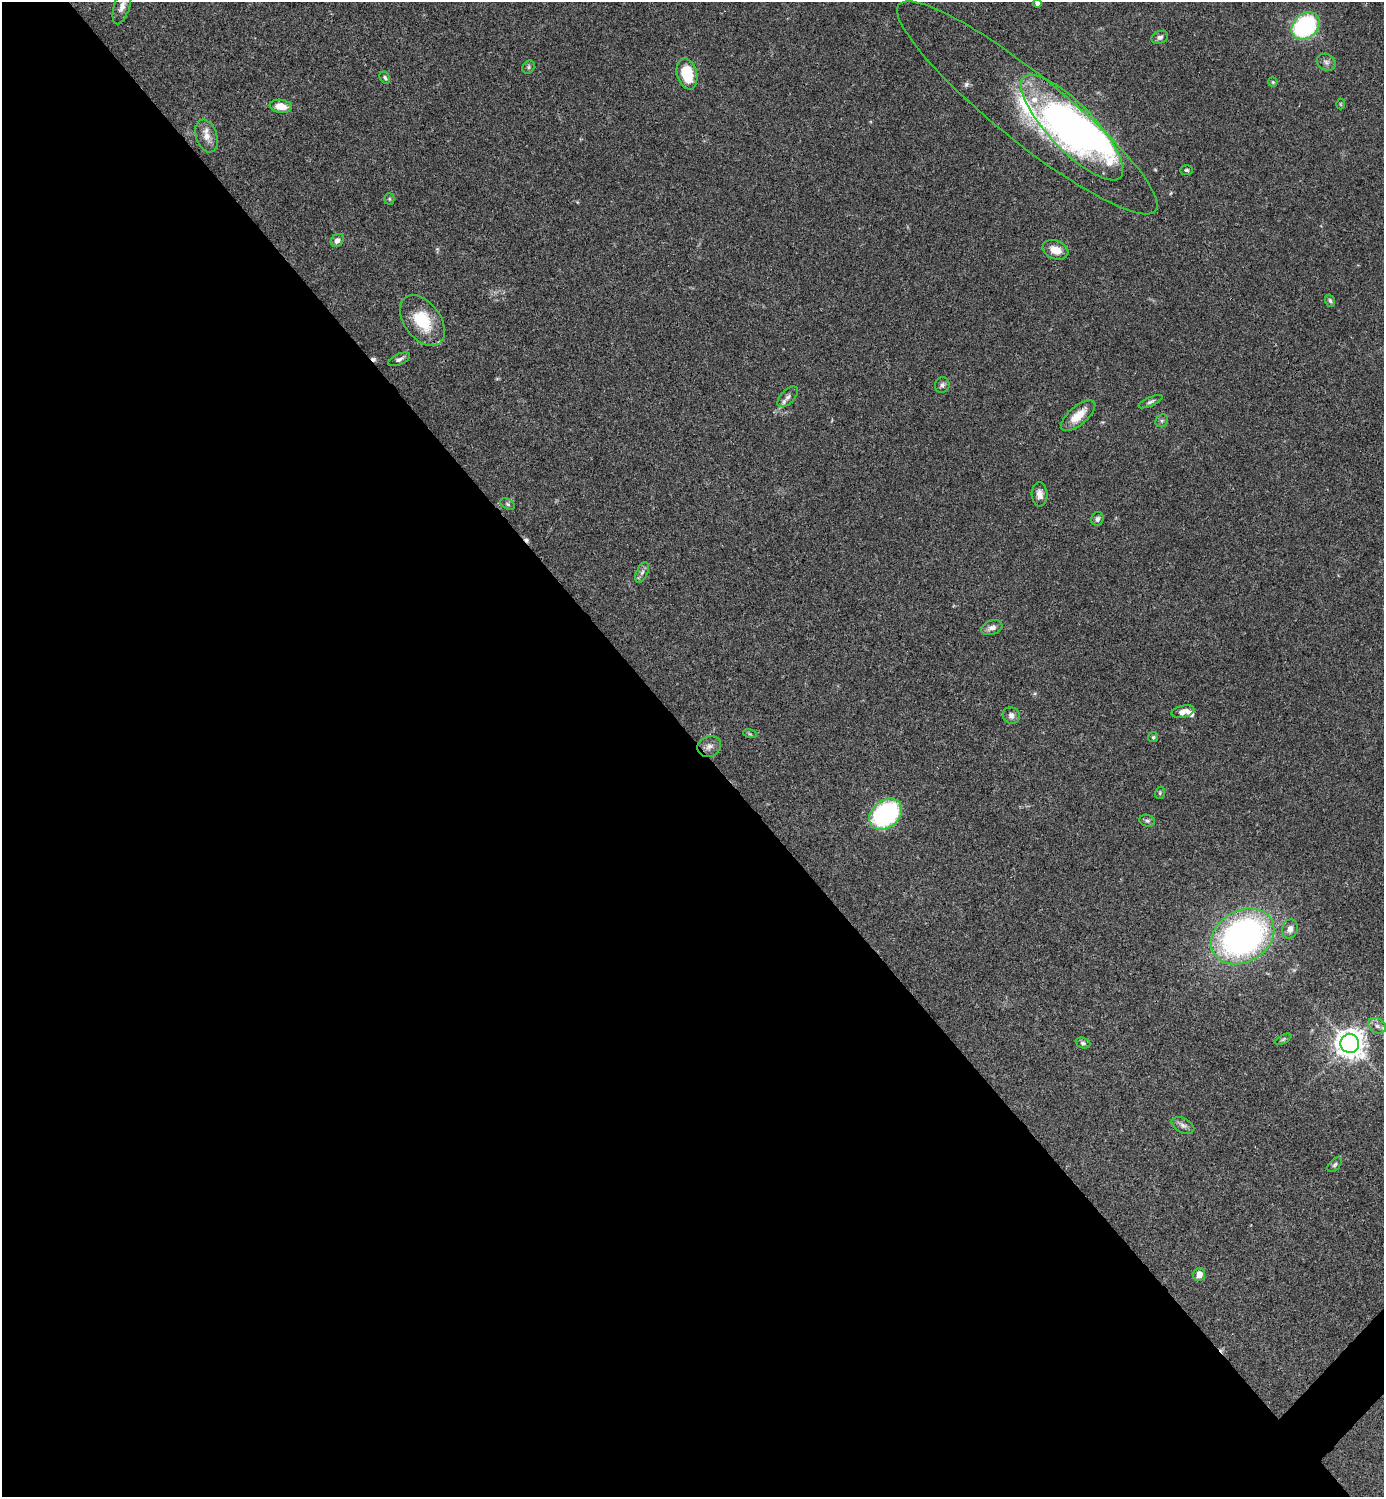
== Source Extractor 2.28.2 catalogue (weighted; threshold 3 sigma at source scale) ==
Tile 9 of 4 x 4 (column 1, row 3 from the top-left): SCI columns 300-1681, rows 1497-2991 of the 5984 x 5985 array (HDU 1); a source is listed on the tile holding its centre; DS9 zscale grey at full resolution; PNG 1386 x 1499 px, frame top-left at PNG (2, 2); each listed source drawn as its Kron ellipse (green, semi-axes under 4 px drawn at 4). Shown black and unused: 51% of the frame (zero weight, under 3 of 4 exposures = <1% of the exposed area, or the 3 px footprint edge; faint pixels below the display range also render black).
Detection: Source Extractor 2.28.2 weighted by HDU 2 'WHT'; one run over the whole footprint, this tile lists its part. Background 0.0386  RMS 0.0026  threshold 0.0118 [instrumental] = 3 sigma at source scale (4.5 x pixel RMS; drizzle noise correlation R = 1.50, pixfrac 1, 0.05/0.05 arcsec/px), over >= 5 px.
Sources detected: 55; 2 inside a brighter object's white glare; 2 cosmic-ray / hot-pixel residue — neither listed nor drawn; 3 inside a brighter listed object's ellipse — not listed separately; the other 48 listed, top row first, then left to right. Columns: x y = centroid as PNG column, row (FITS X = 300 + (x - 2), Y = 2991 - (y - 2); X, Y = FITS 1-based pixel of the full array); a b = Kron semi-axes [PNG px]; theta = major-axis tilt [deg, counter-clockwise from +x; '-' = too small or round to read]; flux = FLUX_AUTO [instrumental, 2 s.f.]
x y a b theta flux
1037 3 4 4 - 1
122 6 19 7 72 1.9
1306 26 15 12 43 35
1160 37 8 6 19 0.91
1326 62 10 8 -28 1.1
529 67 7 5 53 0.53
687 74 16 10 -76 9.1
385 78 6 5 - 0.53
1273 82 5 4 - 0.32
1341 104 5 3 - 0.24
281 106 11 6 -8 3.5
1027 108 165 34 -39 40
1072 128 70 23 -46 65
206 136 17 10 -72 2.4
1187 170 6 5 - 0.47
389 199 5 5 - 0.37
337 240 7 6 - 1.2
1055 250 13 9 -21 3.4
1330 301 6 4 -72 0.51
422 321 28 18 -54 11
399 359 11 5 24 0.96
942 385 8 7 - 0.75
788 397 13 6 44 1.2
1150 402 13 4 24 0.71
1078 416 21 9 40 4.5
1162 421 7 6 - 0.56
1040 494 12 8 -87 1.6
508 504 8 5 -28 0.51
1097 519 7 6 - 0.74
642 572 11 5 65 0.95
992 628 11 7 20 1.5
1183 712 12 6 12 2.1
1011 716 9 8 - 1.3
750 734 7 4 -18 0.42
1153 737 5 5 - 0.42
709 746 12 10 25 1.5
1160 793 6 4 71 0.37
885 814 18 13 39 35
1147 821 8 6 -15 0.58
1290 929 10 7 74 1.7
1243 936 33 25 31 110
1377 1026 10 7 -28 1.2
1283 1039 9 4 28 0.46
1083 1043 8 5 -20 0.55
1350 1043 9 9 - 320
1183 1125 12 7 -28 1.1
1335 1165 9 5 46 0.57
1199 1274 6 5 - 2.2
Overlapping masked pixels (flux is a lower limit): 2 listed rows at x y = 1027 108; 422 321
Isophote crosses this tile's border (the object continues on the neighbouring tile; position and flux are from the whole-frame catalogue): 3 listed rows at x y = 1037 3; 122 6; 1027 108